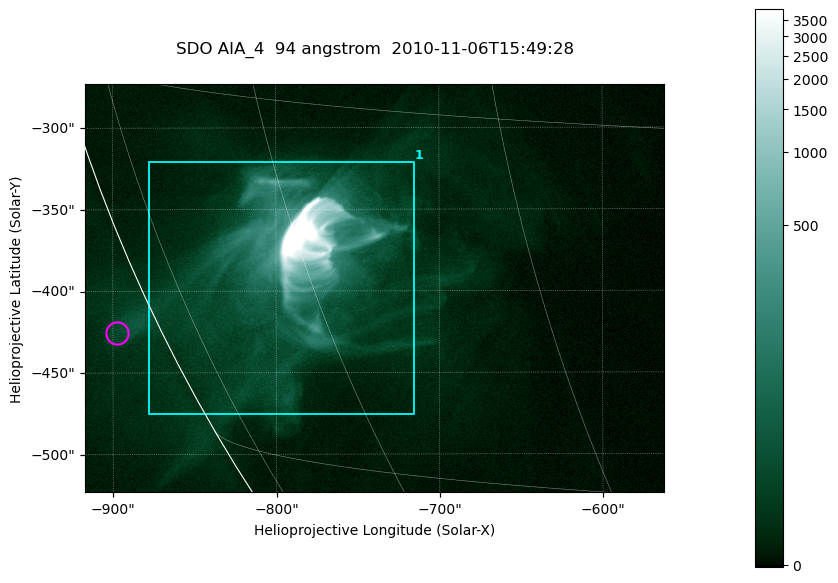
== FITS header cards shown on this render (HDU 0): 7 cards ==
TELESCOP= 'SDO     '           /
INSTRUME= 'AIA_4   '           /
WAVELNTH=                   94 /
WAVEUNIT= 'angstrom'           /
DATE-OBS= '2010-11-06T15:49:28.42' /
CTYPE1  = 'HPLN-TAN'           /
CTYPE2  = 'HPLT-TAN'           /

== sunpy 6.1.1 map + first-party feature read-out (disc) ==
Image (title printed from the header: SDO AIA_4  94 angstrom  2010-11-06T15:49:28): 591 x 417 px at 0.6 arcsec/px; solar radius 968 arcsec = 1614 px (partial field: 2.7% of the solar disc is inside the frame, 89% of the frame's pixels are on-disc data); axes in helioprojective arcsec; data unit not stated in the header (colour bar unlabelled)
Pointing: header CRPIX1/2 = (2053.81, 2042.90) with CRVAL1/2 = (0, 0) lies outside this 591 x 417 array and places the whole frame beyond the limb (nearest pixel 1.36 R_sun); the SolarSoft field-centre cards XCEN/YCEN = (-739.5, -398.4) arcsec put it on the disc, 768 arcsec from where CRPIX/CRVAL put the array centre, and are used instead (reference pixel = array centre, CRVAL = XCEN/YCEN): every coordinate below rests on XCEN/YCEN
Orientation: roll -0.138 deg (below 1 deg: not rotated)
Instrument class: DISC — disc imager (sunpy class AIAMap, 94 A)
Bright regions (active regions / flare kernels): reference = the on-disc median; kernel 5 px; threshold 5 sigma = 34.4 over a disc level ~6.32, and >= 1.15x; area >= 246 px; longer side >= 5 px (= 3 arcsec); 1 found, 1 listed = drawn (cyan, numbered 1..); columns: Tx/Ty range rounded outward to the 2 arcsec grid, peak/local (2 s.f.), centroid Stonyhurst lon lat
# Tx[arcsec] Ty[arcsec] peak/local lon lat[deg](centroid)
1 -878..-714 -476..-320 2031 -61 -22
Off-limb structures (1.02-1.3 R_sun): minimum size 123 px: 1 found; the strongest spans PA ~115 deg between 1.02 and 1.04 R_sun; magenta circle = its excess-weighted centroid (no pixel of it reaches 25% of the colour bar: the marked point is dim): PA ~115 deg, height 1.03 R_sun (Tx ~-898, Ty ~-426 arcsec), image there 2.3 x the reference